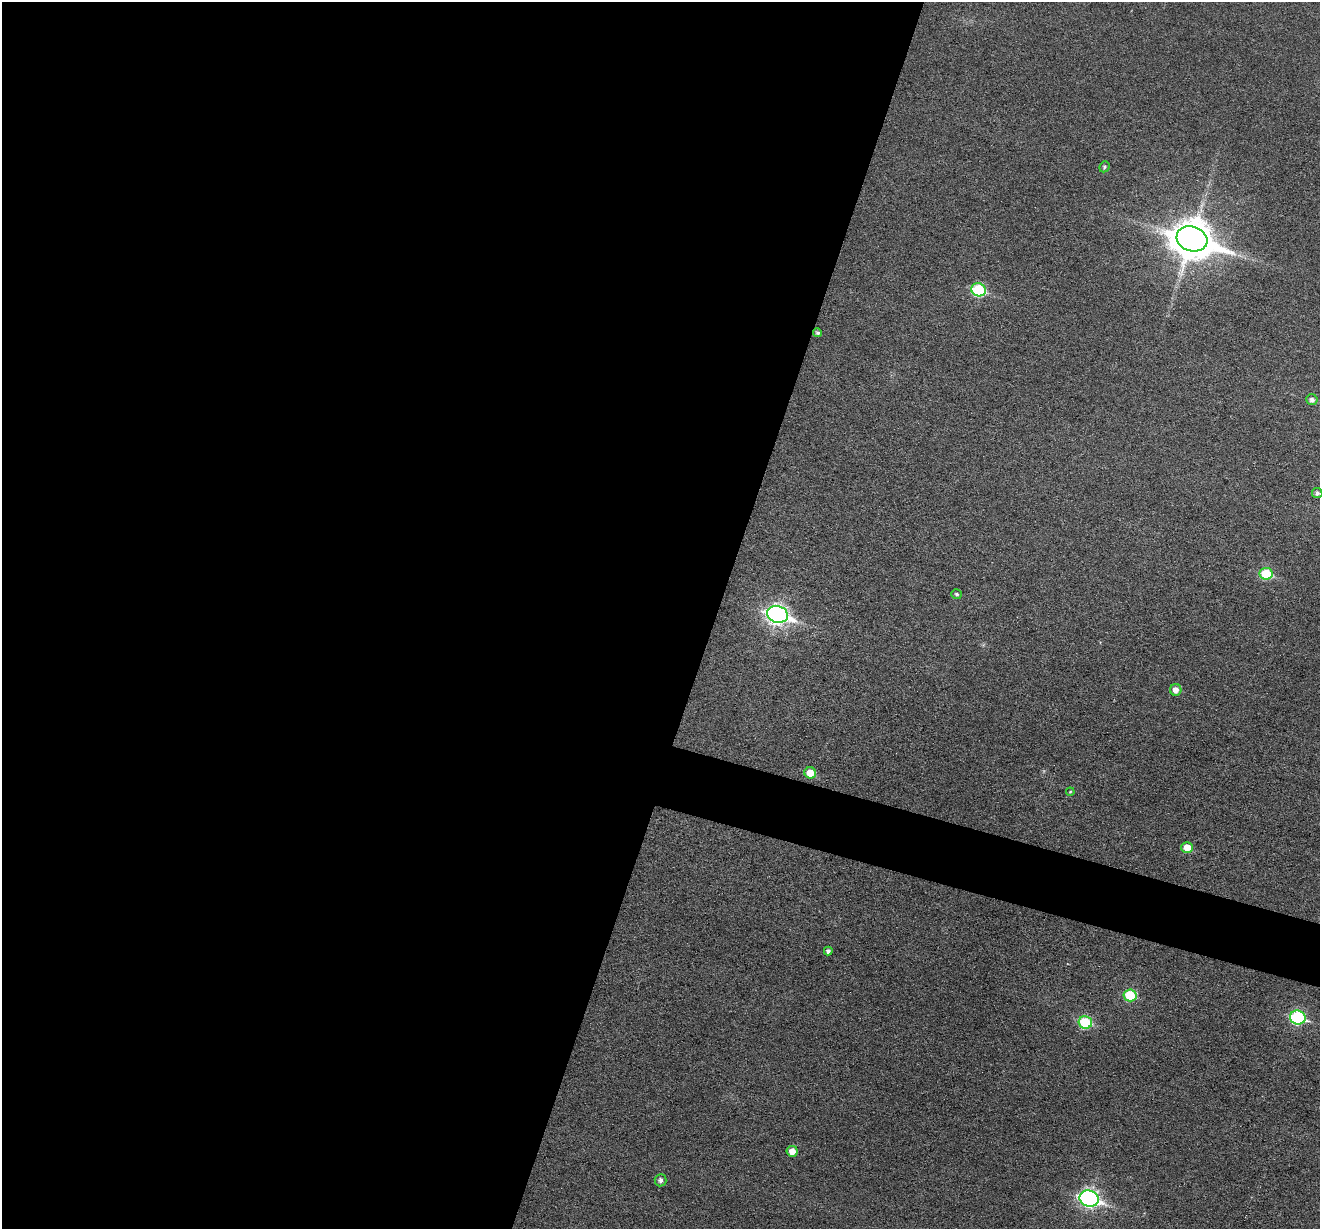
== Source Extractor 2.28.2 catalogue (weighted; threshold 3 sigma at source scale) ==
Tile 5 of 4 x 4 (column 1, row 2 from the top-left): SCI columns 3-1320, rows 2708-3934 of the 5274 x 5287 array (HDU 1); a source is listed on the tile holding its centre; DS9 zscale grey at full resolution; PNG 1322 x 1231 px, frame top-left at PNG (2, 2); each listed source drawn as its Kron ellipse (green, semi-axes under 4 px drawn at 4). Shown black and unused: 57% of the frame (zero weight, under 3 of 6 exposures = <1% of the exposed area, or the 3 px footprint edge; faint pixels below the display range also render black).
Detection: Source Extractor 2.28.2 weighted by HDU 2 'WHT'; one run over the whole footprint, this tile lists its part. Background 0.043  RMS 0.0054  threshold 0.0221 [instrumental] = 3 sigma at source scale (4.09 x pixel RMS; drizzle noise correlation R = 1.36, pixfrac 0.8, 0.05/0.05 arcsec/px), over >= 5 px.
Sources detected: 20; all 20 listed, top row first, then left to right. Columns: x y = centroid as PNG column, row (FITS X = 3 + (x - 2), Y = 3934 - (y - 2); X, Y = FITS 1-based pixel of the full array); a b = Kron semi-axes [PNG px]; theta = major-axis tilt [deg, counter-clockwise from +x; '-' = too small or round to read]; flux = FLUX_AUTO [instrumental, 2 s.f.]
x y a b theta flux
1104 167 6 5 - 1
1192 239 16 12 -17 1400
978 290 7 6 - 41
818 333 4 4 - 1.1
1312 400 5 5 - 2
1317 493 5 5 - 1.7
1266 574 6 6 - 25
957 594 5 5 - 1.1
777 614 10 8 -17 220
1176 690 6 5 - 3.8
810 773 6 5 - 9
1070 792 4 3 - 0.46
1187 848 6 5 - 6.9
828 951 4 4 - 1.5
1130 995 6 6 - 27
1298 1017 8 7 - 60
1085 1022 7 6 - 29
792 1151 5 5 - 4.8
661 1180 6 6 - 1.6
1089 1199 9 8 - 170